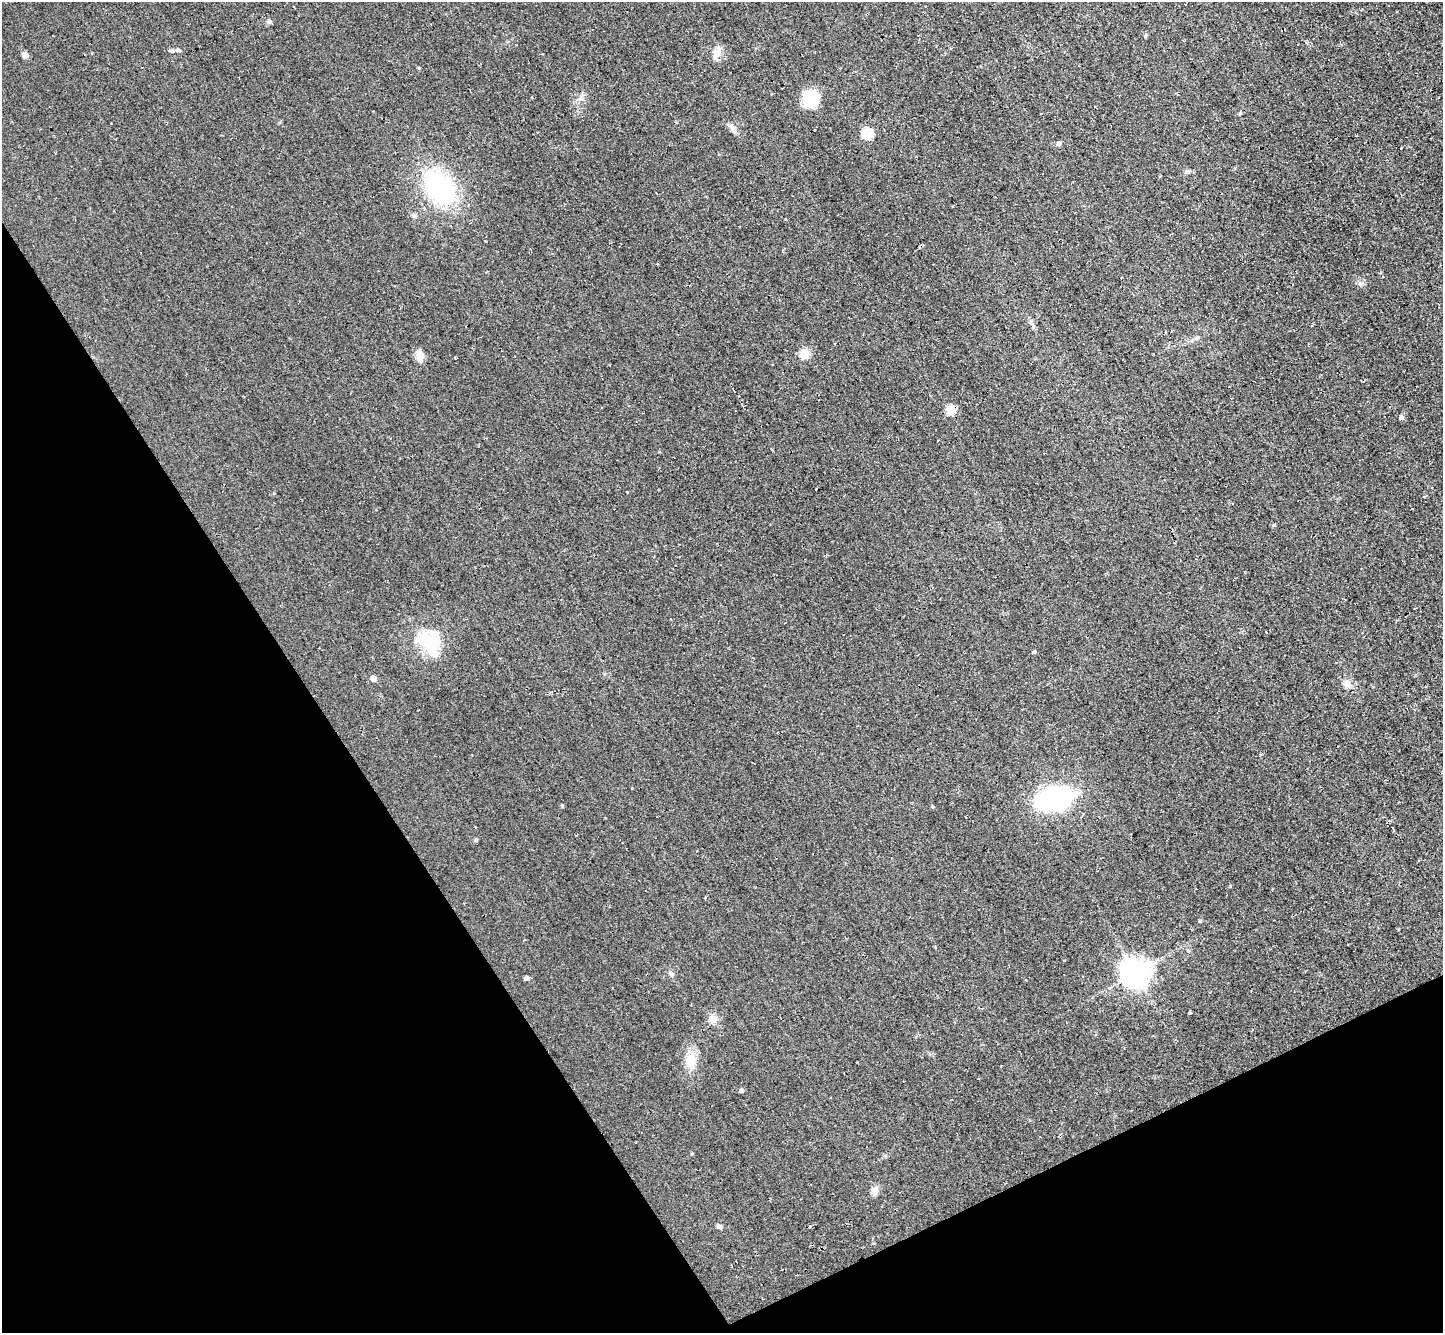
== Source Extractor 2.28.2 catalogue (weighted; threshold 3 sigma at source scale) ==
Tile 14 of 4 x 4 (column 2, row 4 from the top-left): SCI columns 1501-2941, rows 318-1648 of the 5844 x 5824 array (HDU 1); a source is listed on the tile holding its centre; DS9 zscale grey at full resolution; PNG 1445 x 1335 px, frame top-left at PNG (2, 2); no overlay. Shown black and unused: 28% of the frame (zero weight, under 2 of 3 exposures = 3% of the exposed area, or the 3 px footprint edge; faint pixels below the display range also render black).
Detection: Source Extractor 2.28.2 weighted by HDU 2 'WHT'; one run over the whole footprint, this tile lists its part. Background 0.0372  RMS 0.013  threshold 0.0565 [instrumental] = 3 sigma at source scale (4.5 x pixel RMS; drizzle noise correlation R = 1.50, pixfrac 1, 0.05/0.05 arcsec/px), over >= 5 px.
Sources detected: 37; all 37 listed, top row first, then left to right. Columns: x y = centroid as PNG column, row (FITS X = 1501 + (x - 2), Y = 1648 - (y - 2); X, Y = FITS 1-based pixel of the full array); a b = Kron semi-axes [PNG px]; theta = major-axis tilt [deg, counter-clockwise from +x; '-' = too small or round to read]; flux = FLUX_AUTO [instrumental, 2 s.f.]
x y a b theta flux
269 22 6 4 45 2.2
177 50 7 5 15 2.8
717 53 15 13 68 11
25 55 5 5 - 15
580 98 8 5 44 3.6
811 98 15 15 - 46
732 128 15 7 -56 6.3
867 134 6 5 - 77
1059 143 8 5 25 2.2
1187 171 8 6 1 2.7
440 187 33 23 -57 170
414 215 7 5 -22 2.7
1360 284 7 4 71 2.4
1031 323 7 4 -45 2.7
804 354 10 10 - 15
420 356 13 8 -83 11
950 410 5 5 - 54
1401 418 8 4 35 2
429 643 31 18 -49 61
1034 652 5 4 - 1.4
373 679 5 4 - 9.2
1347 684 14 9 -50 8
1054 799 32 17 11 240
562 806 4 4 - 1.3
932 807 5 3 - 1.1
476 840 4 4 - 2.3
1200 921 5 4 - 1.5
1188 951 5 4 - 1.5
1136 973 9 9 - 1600
671 974 7 6 - 2.7
526 978 5 5 - 3.5
1190 1013 4 3 - 1.1
713 1019 12 9 -21 7.5
691 1060 19 12 -86 22
742 1091 5 4 - 2.9
874 1190 12 9 87 6.2
719 1227 7 5 -25 3
Unlisted compact peaks at least as high as the median listed source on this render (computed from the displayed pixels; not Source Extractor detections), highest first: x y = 419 68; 1273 525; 1230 886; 1145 36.